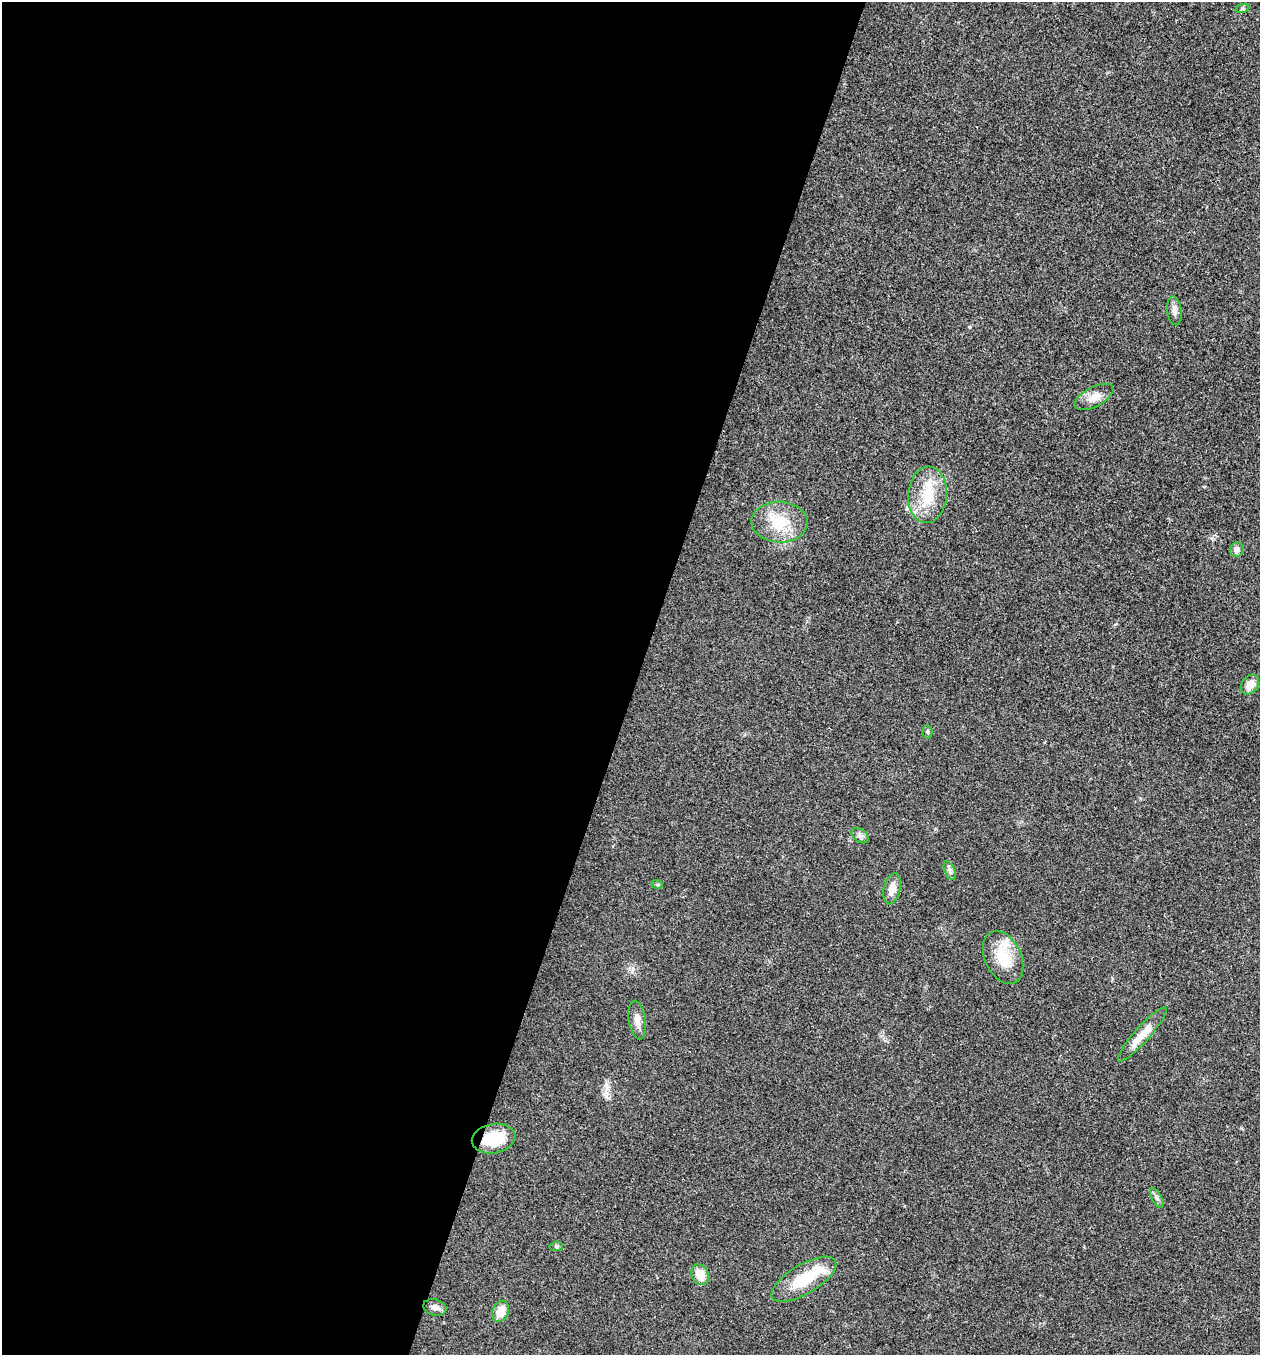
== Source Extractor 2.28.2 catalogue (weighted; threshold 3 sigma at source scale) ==
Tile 5 of 4 x 4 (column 1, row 2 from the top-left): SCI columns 136-1393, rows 2710-4062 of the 5431 x 5417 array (HDU 1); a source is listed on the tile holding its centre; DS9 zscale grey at full resolution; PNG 1262 x 1357 px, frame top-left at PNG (2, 2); each listed source drawn as its Kron ellipse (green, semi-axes under 4 px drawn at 4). Shown black and unused: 51% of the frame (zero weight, under 3 of 4 exposures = <1% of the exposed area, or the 3 px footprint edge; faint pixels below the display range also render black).
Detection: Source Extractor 2.28.2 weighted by HDU 2 'WHT'; one run over the whole footprint, this tile lists its part. Background 0.0238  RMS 0.0041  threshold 0.0184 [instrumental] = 3 sigma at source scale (4.5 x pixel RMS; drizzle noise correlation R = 1.50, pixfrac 1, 0.05/0.05 arcsec/px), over >= 5 px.
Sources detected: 25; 3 inside a brighter listed object's ellipse — not listed separately; the other 22 listed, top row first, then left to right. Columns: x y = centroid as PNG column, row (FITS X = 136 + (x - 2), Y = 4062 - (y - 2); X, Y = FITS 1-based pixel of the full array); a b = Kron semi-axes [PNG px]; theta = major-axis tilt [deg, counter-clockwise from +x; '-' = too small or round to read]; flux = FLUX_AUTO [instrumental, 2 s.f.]
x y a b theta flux
1242 9 7 4 18 0.72
1174 311 14 7 -83 2
1094 397 21 9 28 4.4
928 495 28 19 85 13
780 522 28 20 -3 14
1237 550 7 6 - 1.9
1250 685 11 8 52 3.9
927 732 7 5 -89 0.67
860 835 9 6 -38 1.4
950 871 9 5 -64 1.2
657 884 6 4 -20 0.57
892 889 16 8 76 3.7
1003 957 28 18 -65 12
637 1020 19 8 -81 3.4
1142 1034 35 7 48 6.4
494 1139 22 14 10 12
1157 1198 10 4 -62 1.2
556 1246 7 5 6 0.67
700 1275 10 8 -66 6.2
804 1279 37 14 31 15
435 1307 12 8 -15 2
501 1311 11 8 68 5.7
Overlapping masked pixels (flux is a lower limit): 1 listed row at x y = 494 1139
Unlisted compact peaks at least as high as the median listed source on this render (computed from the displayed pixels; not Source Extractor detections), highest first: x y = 970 327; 607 1088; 632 971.